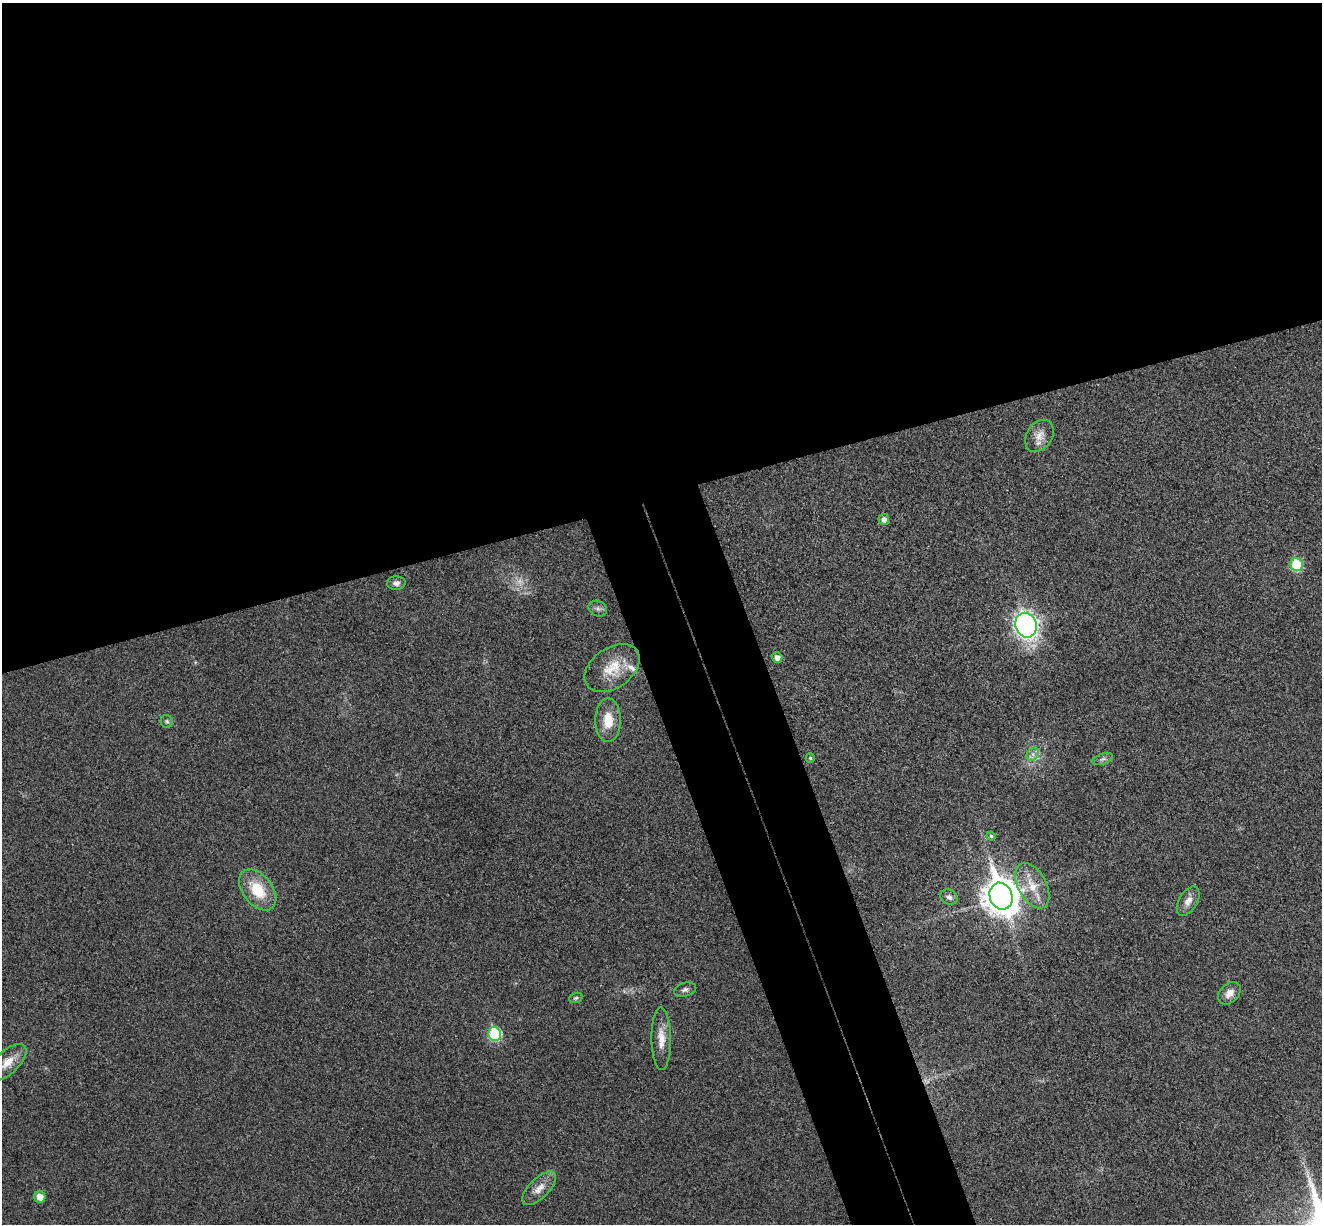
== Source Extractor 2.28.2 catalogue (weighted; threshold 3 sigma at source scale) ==
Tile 2 of 4 x 4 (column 2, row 1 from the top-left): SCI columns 1376-2695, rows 3834-5055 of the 5394 x 5345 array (HDU 1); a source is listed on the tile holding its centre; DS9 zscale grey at full resolution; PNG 1324 x 1226 px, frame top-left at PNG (2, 3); each listed source drawn as its Kron ellipse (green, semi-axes under 4 px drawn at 4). Shown black and unused: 46% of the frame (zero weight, under 3 of 4 exposures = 6% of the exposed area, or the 3 px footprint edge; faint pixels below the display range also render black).
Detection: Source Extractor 2.28.2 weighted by HDU 2 'WHT'; one run over the whole footprint, this tile lists its part. Background 0.0349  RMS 0.0066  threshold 0.0298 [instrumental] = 3 sigma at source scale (4.5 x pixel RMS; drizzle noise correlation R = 1.50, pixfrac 1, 0.05/0.05 arcsec/px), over >= 5 px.
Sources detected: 29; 1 too faint to see at this stretch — neither listed nor drawn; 1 inside a brighter listed object's ellipse — not listed separately; the other 27 listed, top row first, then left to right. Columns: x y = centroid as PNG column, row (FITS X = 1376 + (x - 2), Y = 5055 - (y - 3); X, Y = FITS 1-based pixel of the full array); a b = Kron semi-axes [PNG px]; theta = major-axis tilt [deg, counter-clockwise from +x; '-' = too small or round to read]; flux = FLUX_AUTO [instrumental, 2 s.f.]
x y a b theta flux
1040 436 17 12 56 7
884 519 5 5 - 3.2
1297 565 6 6 - 37
396 583 9 7 2 2.7
598 609 9 7 -26 2.5
1026 625 12 10 -69 290
777 657 5 5 - 3.5
612 668 30 20 35 19
608 720 21 13 90 13
167 721 6 6 - 1.3
1033 754 7 5 47 2.4
810 758 4 4 - 1.1
1103 759 11 5 18 2.1
991 836 4 4 - 0.91
1032 886 24 14 -61 15
258 890 23 15 -51 22
1001 896 14 11 -69 1400
949 897 9 7 -28 2.8
1188 901 16 9 59 5.4
685 990 11 7 15 2.3
1229 993 13 9 45 5.4
576 998 7 5 19 1.3
495 1034 7 6 - 56
661 1039 31 9 -89 9.9
7 1062 24 11 43 11
539 1188 22 10 44 7
40 1197 6 5 - 6.6
Isophote crosses this tile's border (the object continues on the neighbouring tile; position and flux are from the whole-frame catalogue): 1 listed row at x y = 7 1062